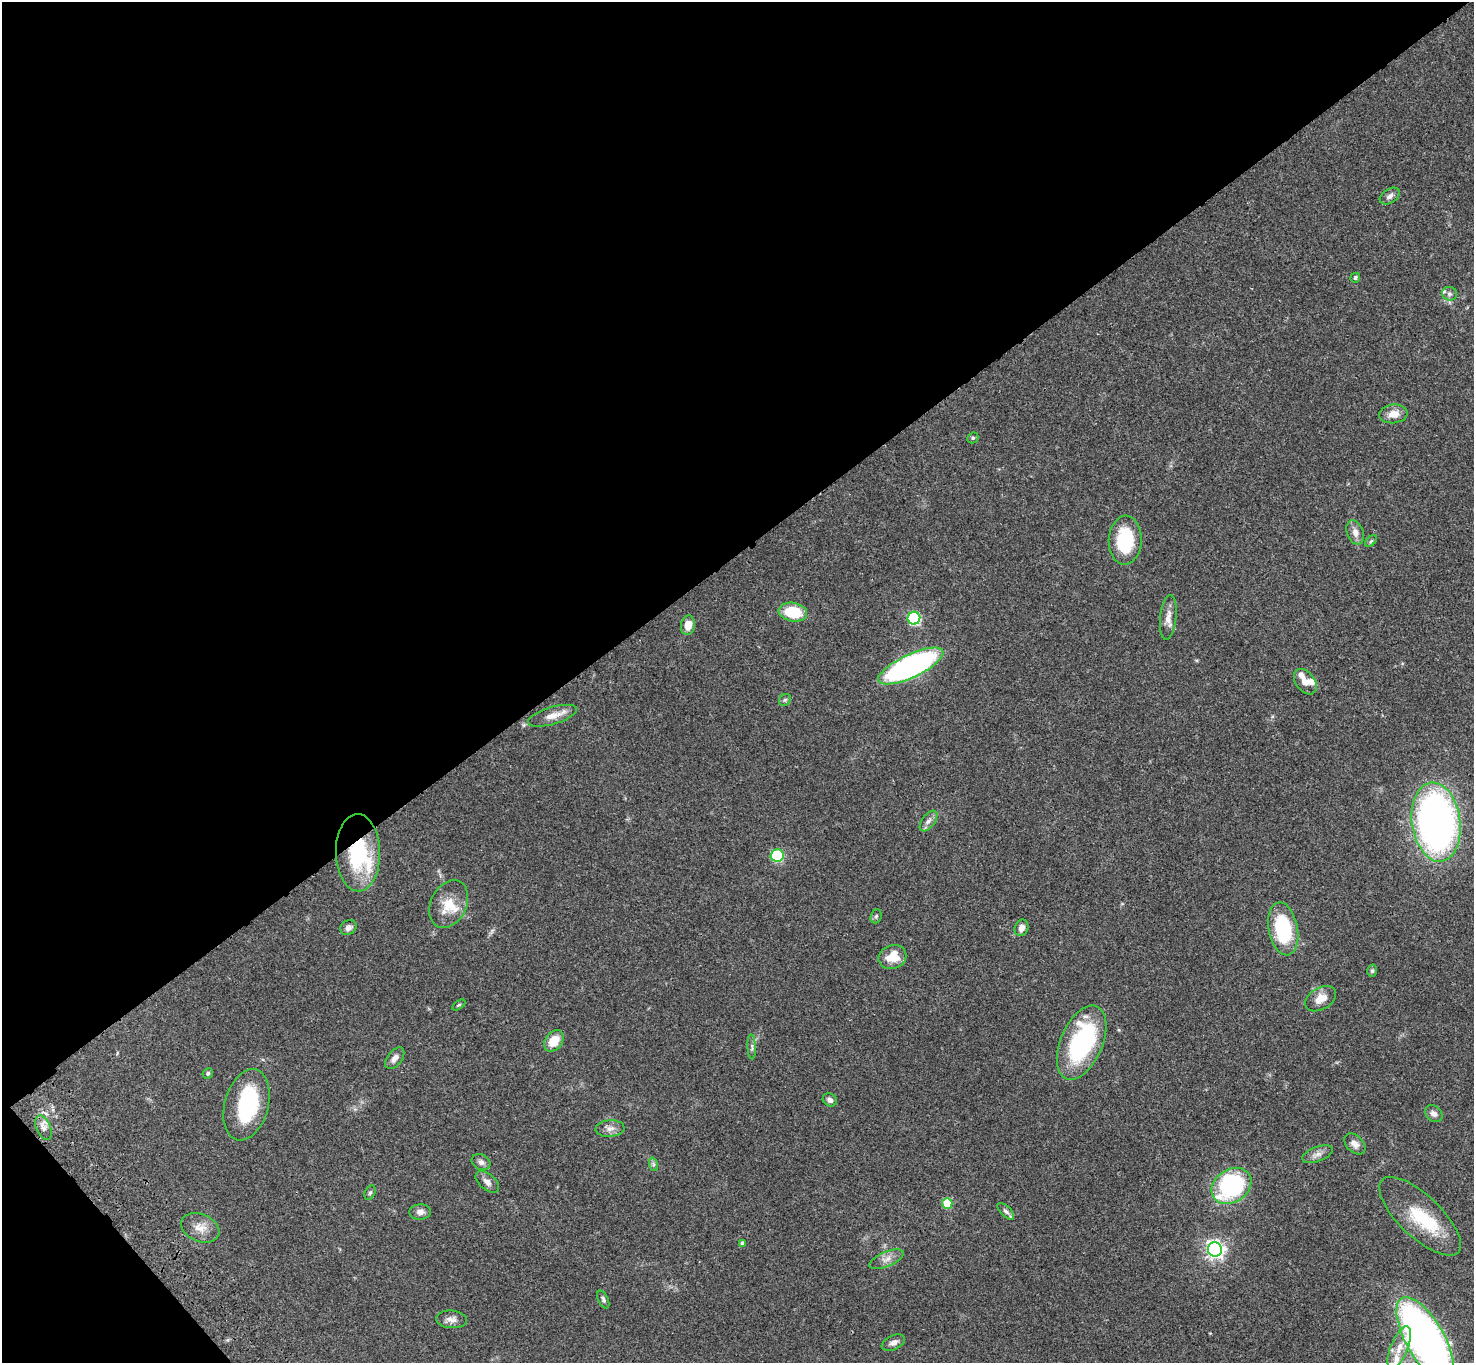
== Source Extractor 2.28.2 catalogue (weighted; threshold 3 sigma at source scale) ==
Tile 5 of 4 x 4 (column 1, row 2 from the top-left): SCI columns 105-1576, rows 3102-4462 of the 6093 x 6062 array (HDU 1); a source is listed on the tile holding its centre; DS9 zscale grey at full resolution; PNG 1476 x 1365 px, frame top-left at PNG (2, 2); each listed source drawn as its Kron ellipse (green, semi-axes under 4 px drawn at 4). Shown black and unused: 42% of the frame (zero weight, under 3 of 4 exposures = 6% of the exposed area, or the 3 px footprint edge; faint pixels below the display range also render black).
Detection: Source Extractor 2.28.2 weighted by HDU 2 'WHT'; one run over the whole footprint, this tile lists its part. Background 0.0463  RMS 0.0052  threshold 0.0232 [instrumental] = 3 sigma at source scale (4.5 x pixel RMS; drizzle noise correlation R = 1.50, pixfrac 1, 0.05/0.05 arcsec/px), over >= 5 px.
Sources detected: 67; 2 inside a brighter object's white glare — neither listed nor drawn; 6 inside a brighter listed object's ellipse — not listed separately; the other 59 listed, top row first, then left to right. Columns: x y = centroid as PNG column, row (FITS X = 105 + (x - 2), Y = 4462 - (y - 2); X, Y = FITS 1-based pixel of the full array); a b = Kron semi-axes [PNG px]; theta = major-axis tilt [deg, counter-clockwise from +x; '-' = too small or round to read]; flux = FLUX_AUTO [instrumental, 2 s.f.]
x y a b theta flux
1390 196 11 7 33 2
1355 278 5 4 - 0.89
1449 294 7 7 - 1.4
1393 414 14 9 7 5
973 438 6 5 - 0.75
1355 532 12 8 -70 3.2
1125 540 24 16 87 28
1371 541 7 4 45 0.81
793 612 14 9 -9 18
1168 617 22 8 84 4.6
914 618 6 6 - 56
688 625 10 7 82 5.3
911 666 35 11 25 150
1305 682 14 9 -53 4.3
785 700 6 5 - 0.9
552 716 25 8 16 5.6
928 821 12 6 52 2.3
1436 822 40 24 -82 280
358 853 39 22 -89 40
777 855 7 6 - 42
449 904 25 17 64 11
876 916 7 5 68 0.89
348 927 9 7 31 2.2
1022 928 8 6 67 2.7
1283 929 27 14 -79 35
892 957 14 12 20 8.6
1372 971 6 5 - 0.85
1321 999 17 11 32 5.6
459 1005 7 3 34 0.56
554 1041 12 8 53 8.8
1082 1043 39 21 67 62
752 1047 12 4 -88 1.3
395 1058 12 7 52 2.6
208 1073 5 5 - 0.91
830 1100 7 6 - 2
246 1105 36 22 75 40
1434 1114 10 7 -43 2.3
43 1128 13 7 -67 2.7
610 1128 14 8 4 3
1355 1144 12 8 -45 2.9
1317 1154 16 7 20 2.9
481 1162 10 7 -27 1.9
653 1164 7 4 -72 0.99
487 1182 14 8 -40 2.8
1231 1186 21 16 35 62
370 1193 7 5 62 0.92
947 1203 5 5 - 18
1006 1211 10 5 -44 1.5
420 1212 11 7 3 2.5
1420 1216 52 21 -43 23
200 1228 20 13 -23 6.1
743 1243 4 3 - 1.2
1215 1249 7 7 - 200
886 1259 18 7 23 3.4
603 1300 9 5 -65 1.3
452 1319 15 9 -4 3.1
1425 1339 46 19 -60 280
893 1343 12 7 25 2.5
1399 1348 22 8 67 7.2
Overlapping masked pixels (flux is a lower limit): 2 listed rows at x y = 552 716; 358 853
Isophote crosses this tile's border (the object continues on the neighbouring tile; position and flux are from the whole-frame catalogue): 1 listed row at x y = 1425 1339